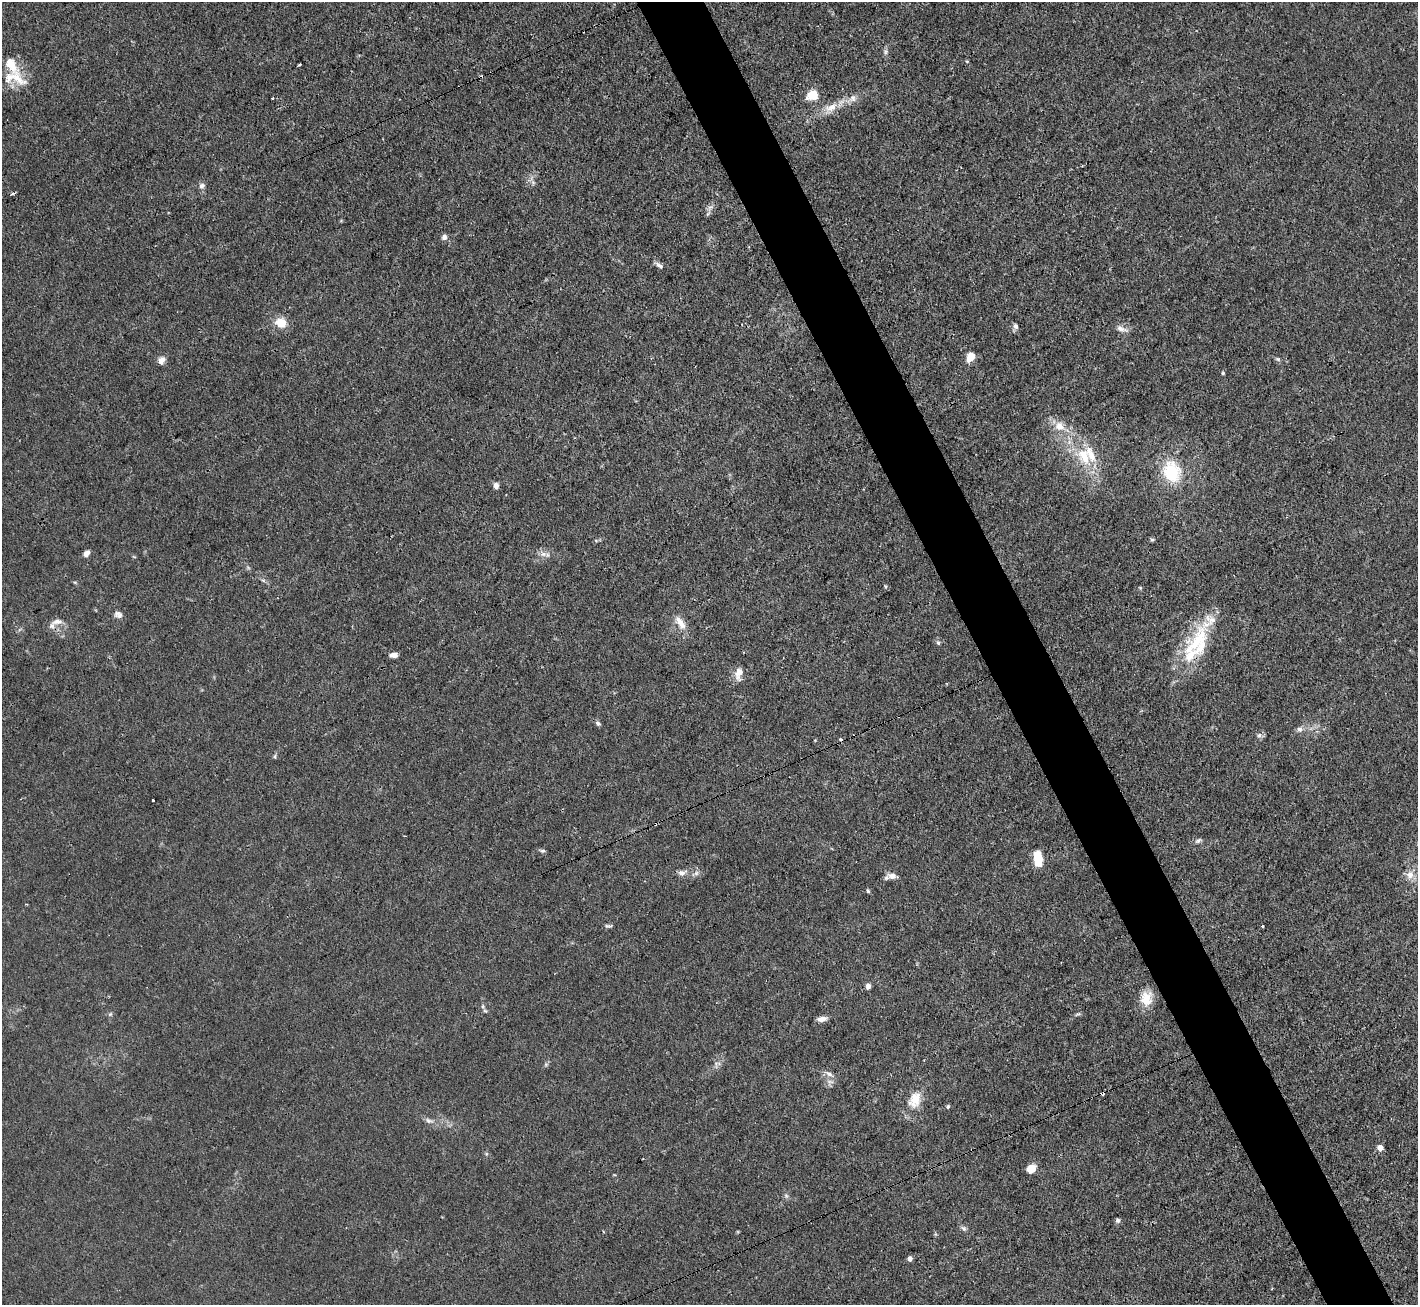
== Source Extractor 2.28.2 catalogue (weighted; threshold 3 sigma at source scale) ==
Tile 6 of 4 x 4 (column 2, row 2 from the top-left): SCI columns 1417-2832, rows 2893-4195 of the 5664 x 5650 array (HDU 1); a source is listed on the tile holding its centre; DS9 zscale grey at full resolution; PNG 1420 x 1307 px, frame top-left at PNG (2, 2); no overlay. Shown black and unused: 5% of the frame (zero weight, under 3 of 4 exposures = <1% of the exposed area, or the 3 px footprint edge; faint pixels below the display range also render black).
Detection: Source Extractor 2.28.2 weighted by HDU 2 'WHT'; one run over the whole footprint, this tile lists its part. Background 0.0224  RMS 0.0032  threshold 0.0142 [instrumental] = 3 sigma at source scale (4.5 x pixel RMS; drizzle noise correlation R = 1.50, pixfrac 1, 0.05/0.05 arcsec/px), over >= 5 px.
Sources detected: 88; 6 cosmic-ray / hot-pixel residue — not listed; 8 inside a brighter listed object's ellipse — not listed separately; the other 74 listed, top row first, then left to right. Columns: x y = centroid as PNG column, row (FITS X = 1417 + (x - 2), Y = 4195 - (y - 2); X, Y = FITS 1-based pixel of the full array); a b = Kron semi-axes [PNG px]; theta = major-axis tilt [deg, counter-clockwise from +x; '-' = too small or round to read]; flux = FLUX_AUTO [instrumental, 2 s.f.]
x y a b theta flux
886 52 8 6 -75 0.89
967 61 4 4 - 0.32
11 64 32 13 -56 7.2
300 64 3 3 - 0.69
812 95 13 11 21 5
853 98 11 10 - 2.1
830 108 23 11 34 5
533 182 7 5 -78 0.88
202 186 8 7 - 1.2
13 193 5 4 - 0.64
710 207 9 6 38 1.2
444 237 7 7 - 1.1
659 265 13 6 -32 1.2
281 323 13 11 -25 5.4
1016 326 8 6 -74 1.1
1122 329 17 6 -18 1.8
971 357 9 6 55 4.9
1278 359 7 5 -27 0.61
161 361 8 7 - 2.3
1223 373 4 4 - 0.4
1059 426 14 12 -39 4.5
1084 456 29 18 -64 13
1171 472 25 20 -72 16
496 485 7 6 - 1.5
1152 540 7 4 14 0.51
596 541 6 4 -20 0.39
86 554 8 5 57 1.8
543 554 12 7 -3 1.7
134 557 5 3 - 0.29
263 580 6 4 -19 0.55
885 586 5 3 - 0.37
1140 588 5 5 - 0.36
118 614 11 8 -18 1.4
57 622 16 7 10 2.1
682 625 16 11 -55 3.4
1198 641 57 22 48 19
938 643 7 5 -68 0.62
394 655 7 5 1 2.3
739 673 17 9 77 3
598 723 7 5 -29 0.84
1300 729 7 7 - 1.2
1259 735 8 6 67 0.94
275 756 7 4 -83 0.47
153 800 3 2 - 0.38
655 824 4 2 - 0.29
1198 840 9 5 32 0.82
543 851 7 5 1 0.62
1038 858 13 7 -86 12
682 873 13 8 16 1.7
696 873 7 6 - 1
1410 874 12 10 56 2.9
892 876 13 7 -10 2.3
868 891 5 4 - 0.55
608 926 10 4 4 0.67
1262 926 3 2 - 0.54
868 986 7 6 - 1.1
1146 998 19 15 82 5.6
485 1011 6 5 - 0.53
110 1014 6 5 - 0.57
1078 1014 10 4 14 0.57
822 1019 10 5 7 2.1
546 1064 6 5 - 0.57
717 1064 12 9 40 1.7
829 1074 14 6 -33 1.6
830 1082 12 9 36 1.5
915 1100 23 16 67 6.6
948 1106 5 5 - 0.53
429 1120 14 6 -17 1.6
1380 1148 7 6 - 1.9
1031 1169 10 8 36 3.9
786 1196 6 6 - 0.66
1118 1220 6 6 - 0.78
964 1228 8 6 -40 0.83
910 1259 4 4 - 1.5
Overlapping masked pixels (flux is a lower limit): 1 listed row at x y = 655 824